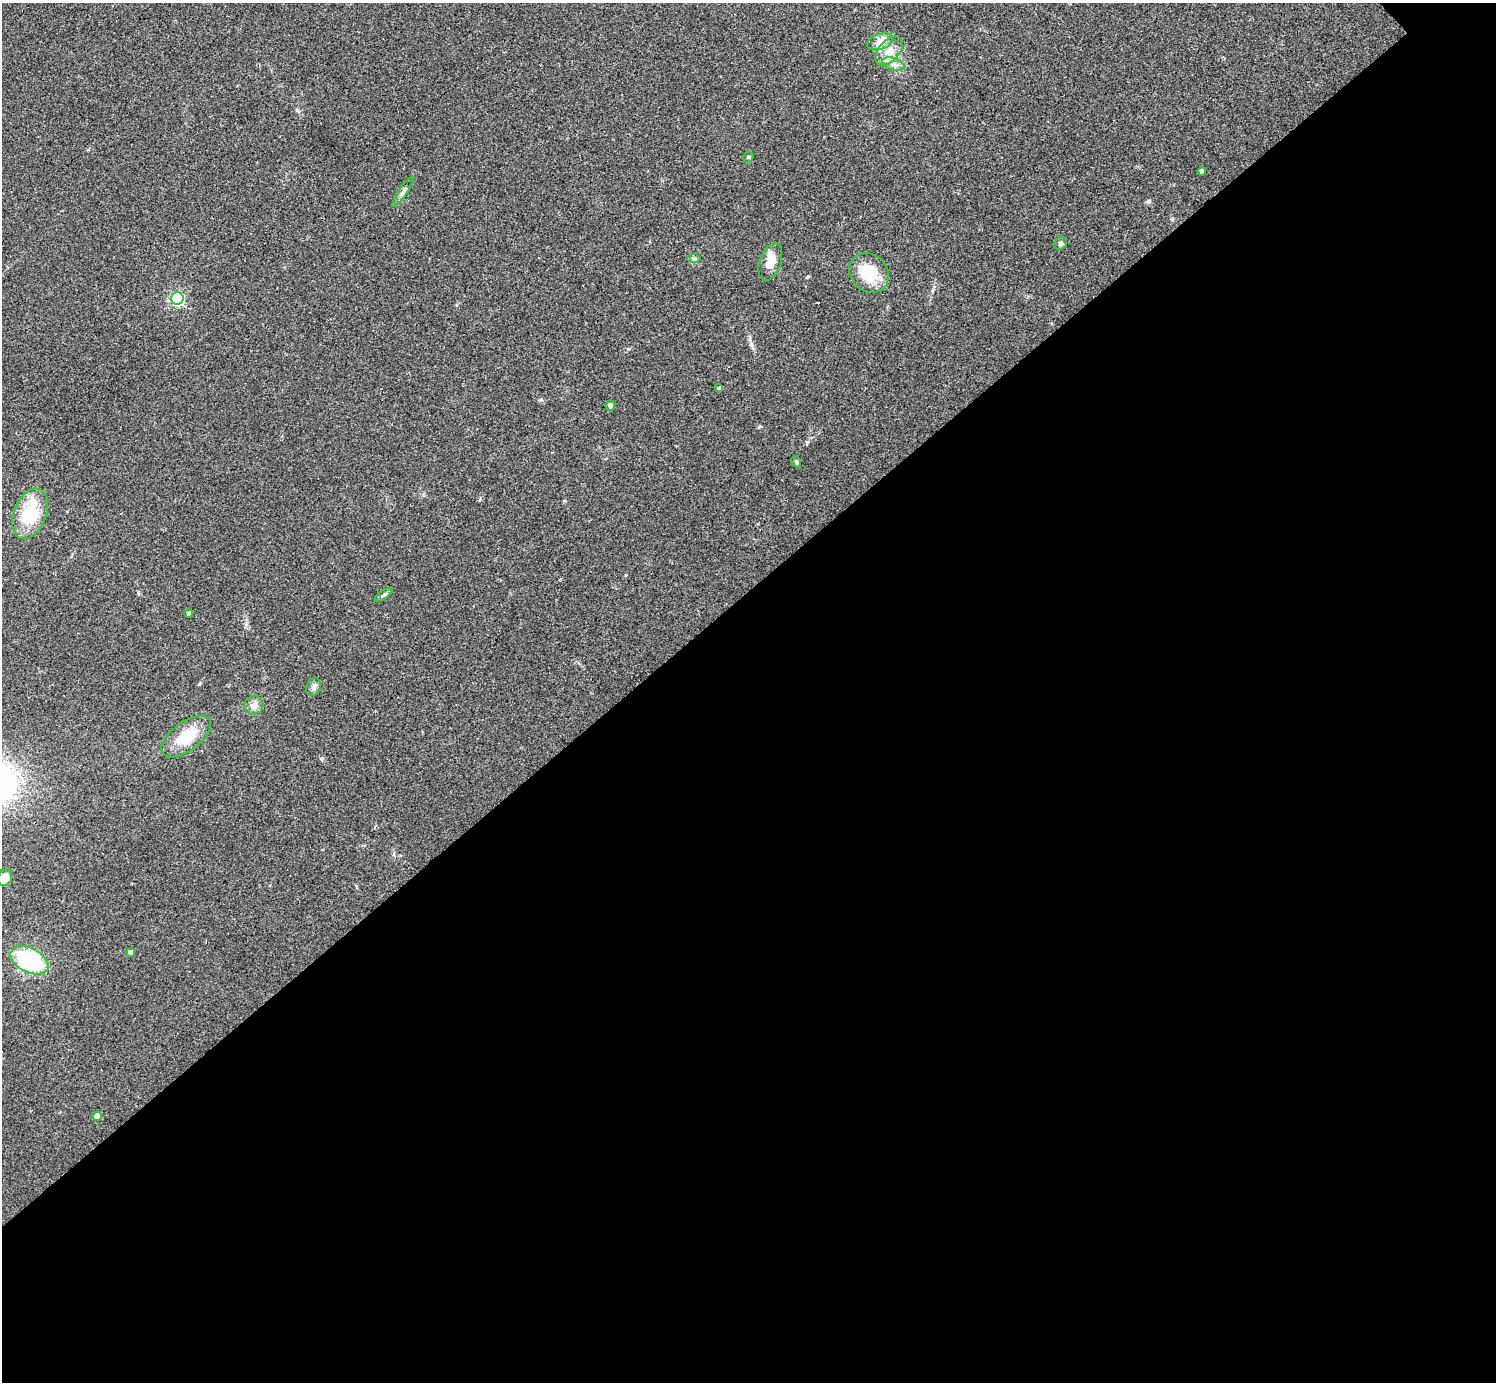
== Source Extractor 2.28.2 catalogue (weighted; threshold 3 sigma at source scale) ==
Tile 15 of 4 x 4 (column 3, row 4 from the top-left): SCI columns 2987-4480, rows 157-1536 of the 5974 x 5972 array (HDU 1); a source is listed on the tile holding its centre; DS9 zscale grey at full resolution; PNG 1498 x 1384 px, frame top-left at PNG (2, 3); each listed source drawn as its Kron ellipse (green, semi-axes under 4 px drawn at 4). Shown black and unused: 57% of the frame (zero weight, under 2 of 3 exposures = <1% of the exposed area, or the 3 px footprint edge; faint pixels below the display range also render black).
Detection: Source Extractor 2.28.2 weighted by HDU 2 'WHT'; one run over the whole footprint, this tile lists its part. Background 0.0473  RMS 0.0066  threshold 0.0298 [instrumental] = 3 sigma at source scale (4.5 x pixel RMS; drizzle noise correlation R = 1.50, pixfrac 1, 0.05/0.05 arcsec/px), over >= 5 px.
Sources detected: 24; all 24 listed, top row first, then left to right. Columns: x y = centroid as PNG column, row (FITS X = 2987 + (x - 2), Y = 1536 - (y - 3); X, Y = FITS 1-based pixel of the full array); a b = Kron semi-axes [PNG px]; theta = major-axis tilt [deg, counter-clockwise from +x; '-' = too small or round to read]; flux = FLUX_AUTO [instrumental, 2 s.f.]
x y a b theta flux
880 42 13 7 17 4.5
889 51 17 10 47 7.7
894 64 12 6 -18 3.5
748 157 6 5 - 0.92
1202 171 4 4 - 2.8
403 192 18 4 57 2.6
1060 243 7 6 - 1.7
694 259 7 4 0 1.2
770 262 19 10 71 9.1
869 273 21 18 -46 24
177 298 6 6 - 110
719 387 3 3 - 1.3
610 405 5 4 - 2.3
796 462 6 4 -62 0.97
30 514 26 16 68 31
384 595 11 2 35 1.2
189 614 4 4 - 1.6
314 687 9 7 70 2.3
254 705 9 9 - 4
186 737 29 14 37 22
5 878 8 7 - 6
130 952 4 4 - 2.2
29 960 20 12 -27 61
97 1116 5 4 - 7.9
Unlisted compact peaks at least as high as the median listed source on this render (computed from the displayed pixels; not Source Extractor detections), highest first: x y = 1149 201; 199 684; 321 759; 541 400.